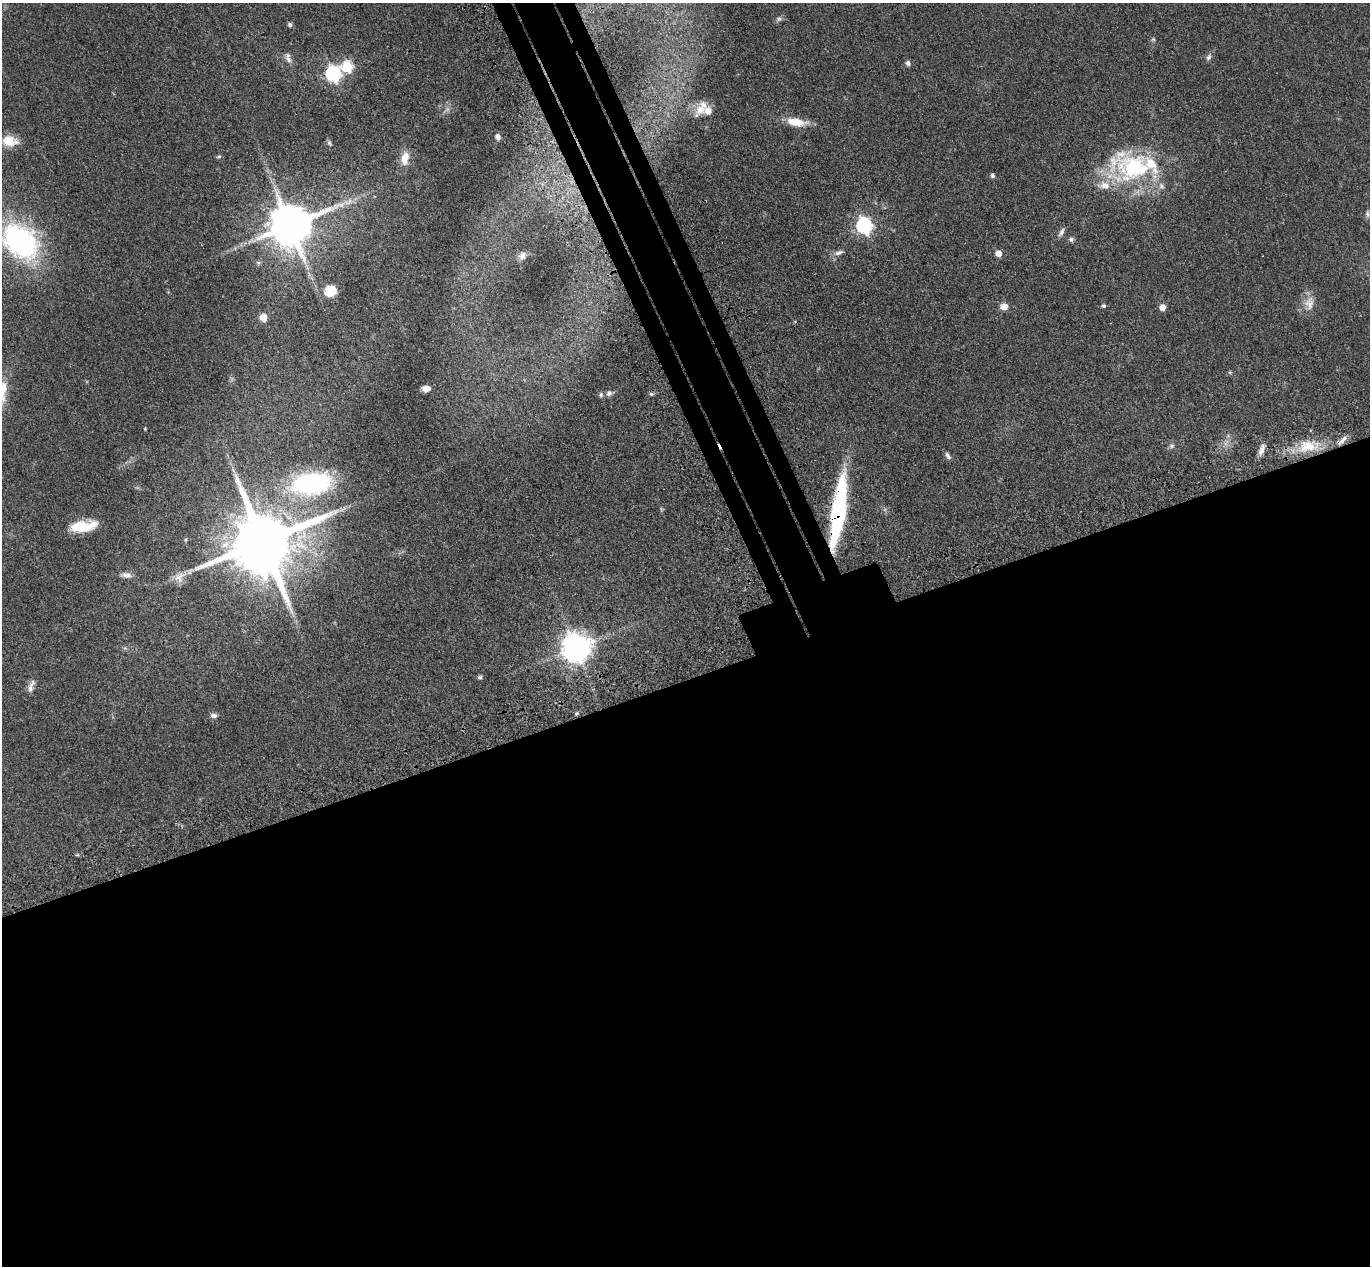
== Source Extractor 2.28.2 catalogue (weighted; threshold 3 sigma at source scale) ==
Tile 15 of 4 x 4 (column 3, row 4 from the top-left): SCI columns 2826-4193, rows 356-1619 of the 5650 x 5635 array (HDU 1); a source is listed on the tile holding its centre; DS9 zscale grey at full resolution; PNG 1372 x 1268 px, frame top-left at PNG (2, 3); no overlay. Shown black and unused: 50% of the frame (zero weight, under 3 of 4 exposures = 6% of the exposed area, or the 3 px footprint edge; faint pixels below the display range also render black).
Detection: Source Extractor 2.28.2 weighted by HDU 2 'WHT'; one run over the whole footprint, this tile lists its part. Background 0.0388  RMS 0.0049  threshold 0.0222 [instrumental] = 3 sigma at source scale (4.5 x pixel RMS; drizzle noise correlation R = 1.50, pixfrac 1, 0.05/0.05 arcsec/px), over >= 5 px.
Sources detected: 63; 1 too faint to see at this stretch — not listed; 4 inside a brighter listed object's ellipse — not listed separately; the other 58 listed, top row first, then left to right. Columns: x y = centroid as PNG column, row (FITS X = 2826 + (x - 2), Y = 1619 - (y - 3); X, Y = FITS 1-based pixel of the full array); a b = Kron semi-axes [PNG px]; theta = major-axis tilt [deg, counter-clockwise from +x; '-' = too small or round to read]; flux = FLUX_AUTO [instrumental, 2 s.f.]
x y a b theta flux
779 19 9 7 4 1.4
290 25 5 5 - 1.4
1153 39 6 5 - 0.8
1209 57 10 6 58 1.6
288 59 12 7 -54 2.4
908 63 7 6 - 1.4
347 67 6 6 - 36
333 74 7 6 - 130
701 108 23 11 58 6
796 122 24 10 -9 9.7
498 137 7 6 - 2.1
9 141 19 12 -4 9.4
329 143 9 5 -60 1
219 156 7 4 17 0.73
405 158 17 9 81 6.7
1135 168 65 38 -16 62
992 175 5 5 - 1
1367 214 11 6 -90 1.4
290 225 13 12 - 2100
864 225 7 7 - 130
1061 232 12 6 65 1.8
1071 239 6 6 - 1.2
20 241 35 26 -43 100
839 252 14 6 17 2.3
998 253 5 5 - 5.3
522 256 11 8 63 2.4
258 263 7 5 -2 1
330 291 11 10 - 12
1309 303 20 13 82 6.1
1004 306 9 8 - 3.5
1103 306 6 5 - 0.94
1162 307 5 5 - 5.1
263 318 9 7 -67 4.3
1230 372 6 4 46 0.63
426 389 8 6 7 3.4
609 393 7 6 - 1.7
651 394 6 5 - 0.75
601 395 7 5 89 1.1
145 429 3 3 - 0.43
1342 440 19 6 44 3
1226 442 13 3 59 1.6
1172 446 7 7 - 1.3
1308 446 34 18 10 17
1262 450 16 6 70 3.1
948 456 10 5 -49 1.6
311 484 42 22 8 70
838 511 74 13 82 67
83 526 28 11 10 16
186 540 6 4 57 0.67
263 542 18 17 - 5600
126 575 15 7 -6 2.7
180 577 22 13 38 5.8
125 648 5 5 - 0.78
576 648 9 9 - 710
480 677 6 5 - 1
31 686 17 7 71 2.9
577 713 6 3 70 0.6
214 715 9 6 -1 1.7
Overlapping masked pixels (flux is a lower limit): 3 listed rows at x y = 1342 440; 1262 450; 838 511
Isophote crosses this tile's border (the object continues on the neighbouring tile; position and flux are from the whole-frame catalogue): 1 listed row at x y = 20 241